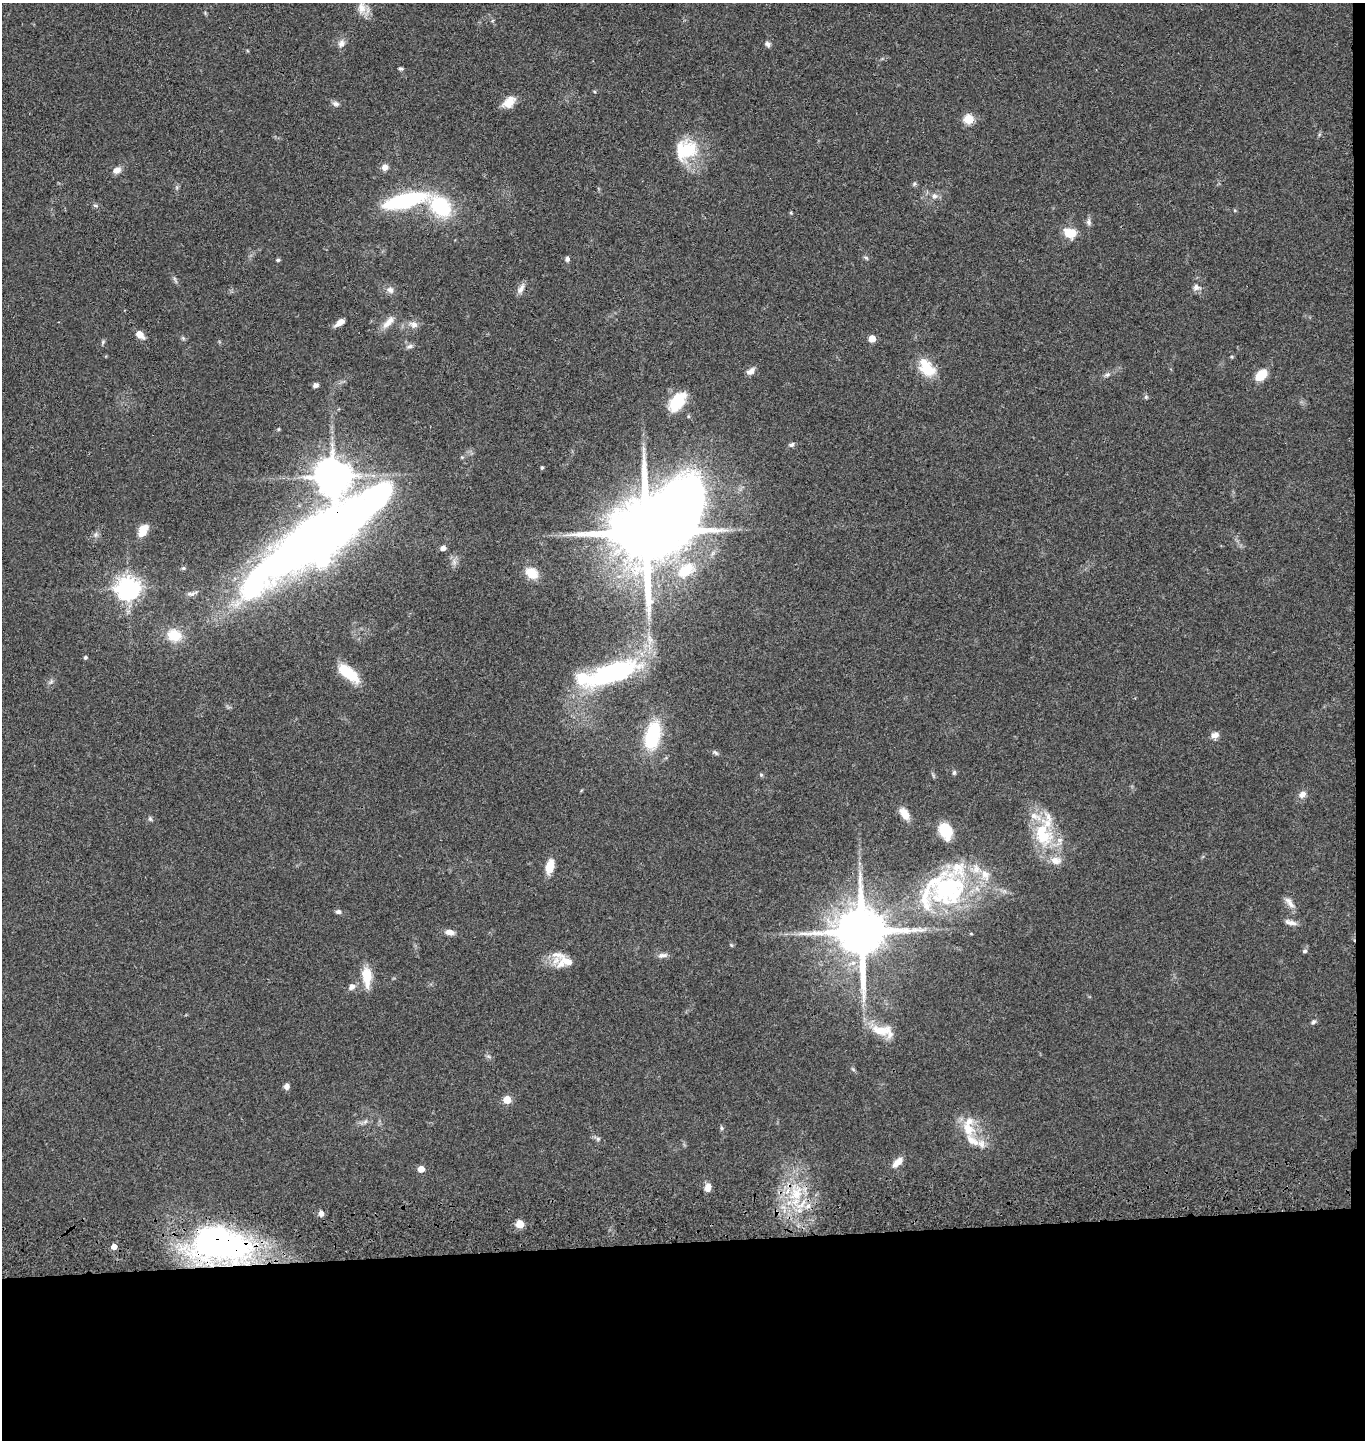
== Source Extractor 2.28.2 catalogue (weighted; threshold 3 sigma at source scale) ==
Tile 9 of 3 x 3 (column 3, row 3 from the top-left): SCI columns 2870-4232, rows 117-1554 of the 4367 x 4546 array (HDU 1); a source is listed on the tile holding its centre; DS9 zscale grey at full resolution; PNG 1367 x 1442 px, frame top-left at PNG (2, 3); no overlay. Shown black and unused: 14% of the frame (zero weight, under 3 of 4 exposures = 6% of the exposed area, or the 3 px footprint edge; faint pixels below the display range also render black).
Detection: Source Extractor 2.28.2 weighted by HDU 2 'WHT'; one run over the whole footprint, this tile lists its part. Background 0.0643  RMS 0.0059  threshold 0.0266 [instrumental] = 3 sigma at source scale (4.5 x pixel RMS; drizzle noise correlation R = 1.50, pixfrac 1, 0.05/0.05 arcsec/px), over >= 5 px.
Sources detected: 111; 3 inside a brighter object's white glare — not listed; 13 inside a brighter listed object's ellipse — not listed separately; the other 95 listed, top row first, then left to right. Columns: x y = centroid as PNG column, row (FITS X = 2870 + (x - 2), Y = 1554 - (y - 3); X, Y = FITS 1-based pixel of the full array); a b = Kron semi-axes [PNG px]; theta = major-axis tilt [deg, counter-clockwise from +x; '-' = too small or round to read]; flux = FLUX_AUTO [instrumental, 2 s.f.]
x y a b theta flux
362 8 16 11 -86 5.7
341 44 10 8 65 3
767 44 8 6 -64 1.6
401 69 5 4 - 1.1
509 102 17 10 41 7.2
336 104 9 7 -12 1.9
969 119 5 5 - 35
686 150 32 25 20 26
385 167 7 7 - 3.8
117 170 10 8 16 3.5
914 184 6 5 - 1
934 196 7 7 - 2.7
403 201 34 10 14 83
95 206 8 4 -9 0.99
441 207 28 20 -42 38
1089 222 9 6 -84 1.8
1070 233 12 9 -13 11
866 258 6 5 - 0.97
567 259 5 5 - 1.8
278 260 5 4 - 0.91
1196 287 8 7 - 2.6
521 289 14 7 60 3
390 290 10 8 -45 2.7
388 322 22 8 47 5.2
340 323 11 5 35 4.1
414 325 12 8 -17 3.4
140 335 9 6 -44 5.3
872 339 5 5 - 10
103 342 6 5 - 0.94
410 346 9 6 18 1.8
926 368 26 16 -51 15
750 371 11 7 37 3.1
1107 375 9 5 20 1.6
1261 375 10 7 44 16
316 385 7 5 22 1.8
1146 397 6 5 - 0.92
677 401 23 13 51 19
791 445 8 5 31 1.5
542 467 4 3 - 0.92
333 477 10 10 - 1600
143 530 16 9 61 8
646 533 17 15 -80 6900
321 535 141 36 36 680
443 548 6 5 - 2.4
183 568 5 5 - 0.87
685 571 19 12 40 16
531 573 13 10 -35 10
128 588 8 7 - 480
192 594 15 5 16 2.3
174 635 15 13 -18 14
85 657 4 4 - 1.3
348 673 23 10 -39 22
609 674 78 21 16 83
653 735 37 18 77 33
1215 735 10 8 16 3
716 753 9 4 -45 1.1
954 773 7 5 76 1
761 775 5 5 - 0.78
1302 794 8 7 - 3.4
905 814 12 7 -55 7.5
150 819 7 5 -69 1
946 831 12 9 -68 23
1043 837 28 22 -11 26
1056 860 17 11 -8 6.1
550 866 19 9 74 7.7
948 890 46 43 51 89
1290 903 18 7 -54 3.7
338 912 7 6 - 1.6
1290 922 16 6 -14 3
450 932 10 6 -8 4
861 932 15 13 90 3800
731 945 5 4 - 0.69
1305 951 6 5 - 1.1
662 955 14 6 9 2.5
567 961 36 12 -10 9.4
367 977 24 10 -86 13
352 987 9 7 23 2.8
1313 1022 8 5 59 1.3
881 1030 28 13 -5 12
488 1056 7 4 -18 1
286 1086 7 6 - 2.3
507 1100 5 5 - 15
365 1122 6 6 - 1.5
721 1128 5 5 - 0.94
968 1129 19 13 -51 13
598 1139 6 5 - 1.2
898 1162 15 8 41 5.1
421 1169 5 5 - 7.6
708 1187 10 7 82 4.1
796 1194 18 16 61 18
808 1206 9 6 73 2.9
321 1214 7 6 - 2.7
520 1224 5 5 - 17
219 1244 71 38 -7 180
114 1247 4 4 - 5.6
Overlapping masked pixels (flux is a lower limit): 3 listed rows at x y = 321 535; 861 932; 219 1244